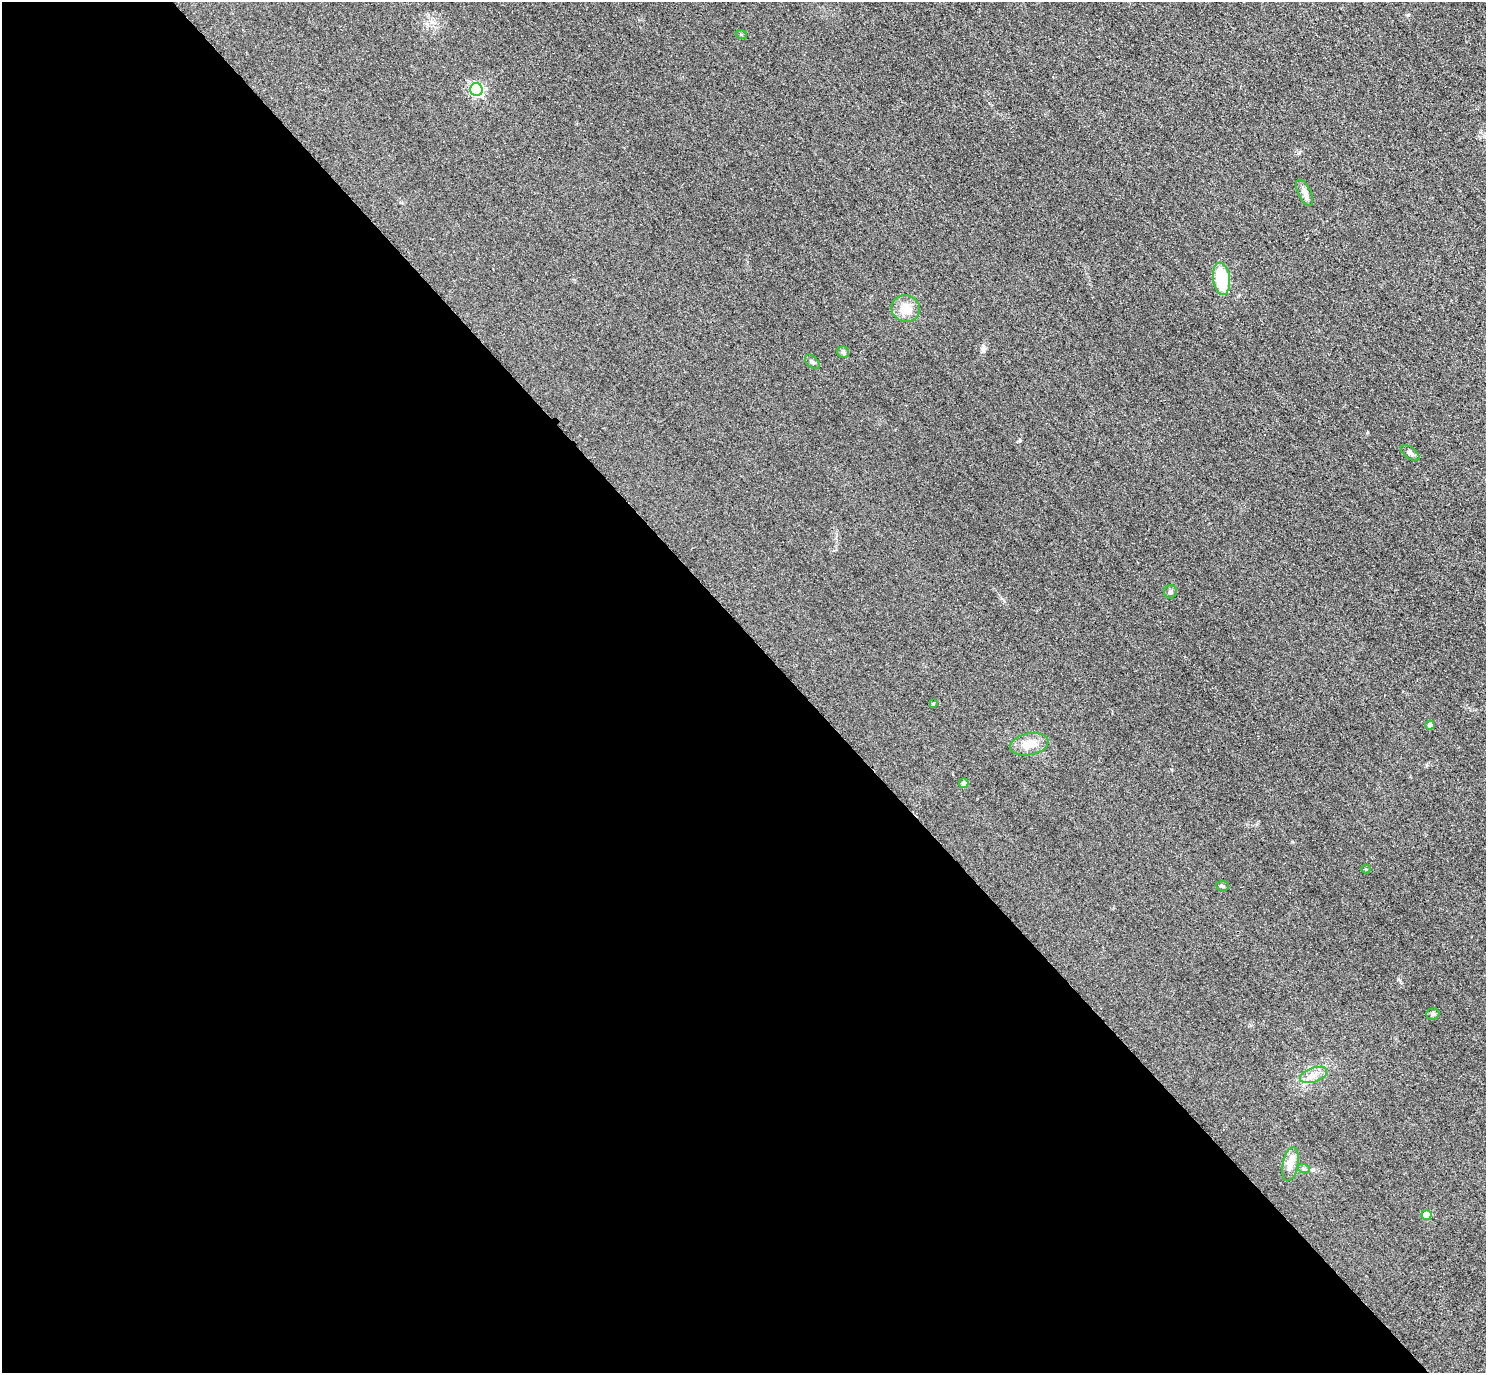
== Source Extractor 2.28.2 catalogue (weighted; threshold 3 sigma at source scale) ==
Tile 9 of 4 x 4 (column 1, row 3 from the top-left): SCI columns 31-1514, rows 1698-3068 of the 5997 x 5994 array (HDU 1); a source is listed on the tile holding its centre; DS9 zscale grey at full resolution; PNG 1488 x 1375 px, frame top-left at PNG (2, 2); each listed source drawn as its Kron ellipse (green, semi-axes under 4 px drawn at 4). Shown black and unused: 54% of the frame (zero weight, under 3 of 4 exposures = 3% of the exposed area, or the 3 px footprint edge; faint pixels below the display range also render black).
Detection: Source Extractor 2.28.2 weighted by HDU 2 'WHT'; one run over the whole footprint, this tile lists its part. Background 0.0464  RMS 0.017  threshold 0.0787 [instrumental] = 3 sigma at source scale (4.5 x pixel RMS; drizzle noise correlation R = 1.50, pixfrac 1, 0.05/0.05 arcsec/px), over >= 5 px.
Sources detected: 20; all 20 listed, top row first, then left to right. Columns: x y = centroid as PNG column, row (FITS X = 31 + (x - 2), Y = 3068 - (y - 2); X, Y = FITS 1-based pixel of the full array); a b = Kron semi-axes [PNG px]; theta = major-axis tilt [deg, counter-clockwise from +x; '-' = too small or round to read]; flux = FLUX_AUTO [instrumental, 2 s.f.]
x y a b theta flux
741 34 5 3 - 1.7
476 89 6 6 - 260
1305 193 14 6 -64 8.3
1221 279 16 8 -83 73
906 309 14 13 - 24
843 352 6 5 - 3.4
812 362 9 5 -44 3.7
1410 453 11 5 -37 5.1
1170 592 6 6 - 4.1
933 704 3 3 - 1.7
1430 725 4 4 - 4.9
1029 744 19 10 11 27
964 783 5 4 - 5
1366 869 4 4 - 1.5
1222 886 6 5 - 2.7
1433 1014 6 5 - 3.5
1313 1075 14 7 19 13
1290 1164 17 7 79 14
1304 1169 6 4 -19 2.9
1426 1215 5 5 - 25
Unlisted compact peaks at least as high as the median listed source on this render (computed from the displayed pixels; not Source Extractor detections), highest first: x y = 1408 15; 983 349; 1020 440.